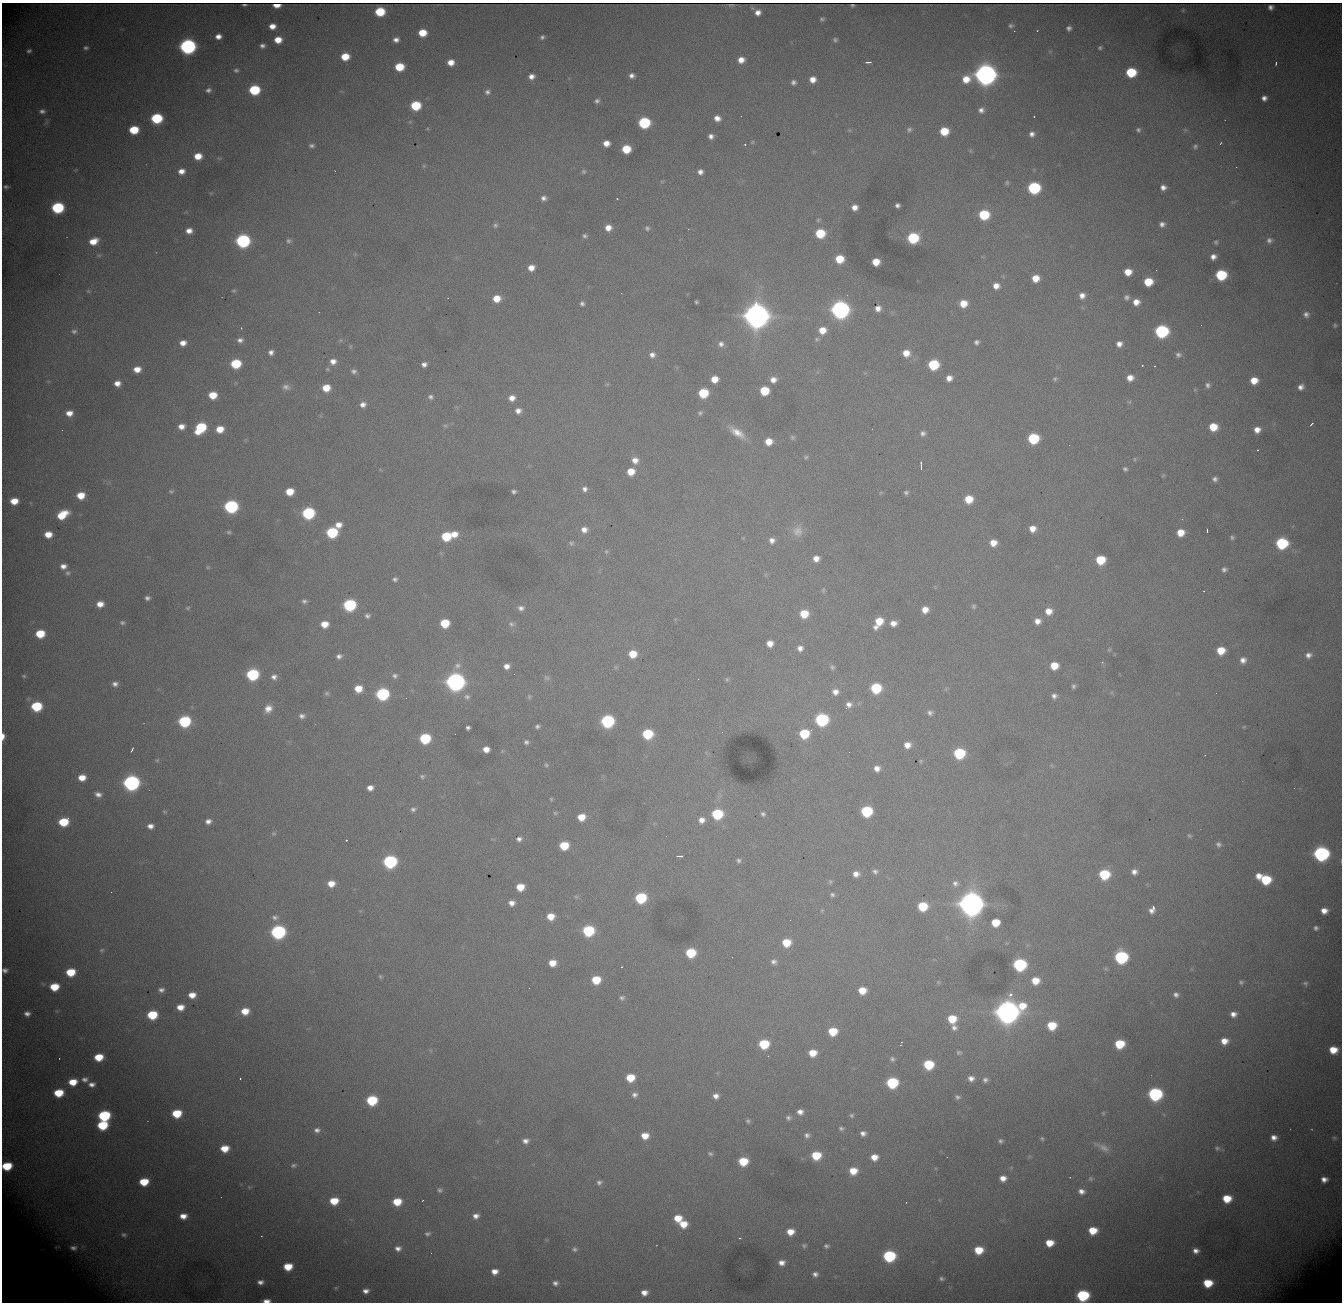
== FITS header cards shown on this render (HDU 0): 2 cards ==
NAXIS1  = 1340
NAXIS2  = 1300

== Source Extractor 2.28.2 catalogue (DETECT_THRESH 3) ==
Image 1340 x 1300 px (HDU 0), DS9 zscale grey, 1 PNG px = 1 image px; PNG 1344 x 1304 px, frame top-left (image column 1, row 1300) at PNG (2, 3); no overlay
Background 2490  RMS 28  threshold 84.2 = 3 sigma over >= 5 px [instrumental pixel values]
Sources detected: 490; all 490 listed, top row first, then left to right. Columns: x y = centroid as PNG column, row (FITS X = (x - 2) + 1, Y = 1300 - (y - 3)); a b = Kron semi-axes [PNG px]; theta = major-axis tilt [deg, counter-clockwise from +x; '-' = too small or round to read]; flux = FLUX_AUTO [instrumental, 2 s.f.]
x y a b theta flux
244 5 4 2 - 2.5e+03
277 5 6 3 -3 7.9e+03
731 5 6 2 6 2.1e+03
852 5 4 2 - 2.5e+03
1270 7 5 5 - 4.4e+02
1183 10 4 4 - 2.0e+03
380 12 7 6 - 8.5e+04
758 12 7 7 - 1.4e+04
822 19 5 4 - 3.6e+03
272 26 6 5 - 1.8e+04
1011 26 6 5 - 4.4e+03
1069 28 5 4 - 5.9e+03
1037 31 3 2 - 1.0e+03
422 33 7 6 - 4.3e+04
218 36 6 5 - 1.3e+04
542 37 5 5 - 4.9e+03
278 40 6 6 - 2.9e+04
396 40 6 5 - 9.6e+03
835 40 5 5 - 4.3e+03
188 46 8 7 - 7.9e+05
262 46 5 4 - 6.5e+03
86 48 6 5 - 5.1e+03
1100 48 4 3 - 3.3e+03
29 51 6 5 - 4.5e+03
345 57 7 6 - 4.4e+04
741 60 7 7 - 1.9e+04
451 62 6 6 - 2.1e+04
868 62 6 2 1 4.7e+03
1276 63 4 3 - 2.3e+03
399 67 7 6 - 6.1e+04
236 70 6 5 - 4.5e+03
1131 72 7 7 - 1.1e+05
985 74 9 9 - 2.6e+06
632 76 6 5 - 8.7e+03
531 77 7 6 - 1.2e+04
813 79 6 6 - 1.8e+04
966 79 10 8 26 3.4e+04
793 82 5 5 - 6.3e+03
208 90 7 6 - 6.8e+03
254 90 7 6 - 1.3e+05
487 92 8 7 - 7.4e+03
1264 98 5 5 - 9.9e+03
597 101 7 6 - 5.6e+03
416 106 7 6 - 9.8e+04
981 110 7 7 - 9.0e+03
42 111 8 6 -1 7.6e+03
741 116 2 2 - 1.2e+03
1034 117 2 2 - 1.9e+03
156 118 7 6 - 1.6e+05
717 118 7 6 - 1.4e+04
47 122 7 4 71 3.8e+03
644 123 7 7 - 2.0e+05
134 130 7 6 - 7.1e+04
909 130 6 5 - 4.7e+03
1138 130 6 5 - 4.4e+03
1185 130 6 5 - 3.2e+03
944 131 7 6 - 5.5e+04
1032 134 7 6 - 9.3e+03
711 136 5 5 - 8.9e+03
752 142 6 4 48 2.4e+03
606 143 6 5 - 1.9e+04
1220 143 5 4 - 2.3e+03
745 144 3 3 - 1.9e+03
312 145 8 5 0 5.7e+03
1195 146 7 6 - 5.4e+03
626 149 7 6 - 6.0e+04
198 156 7 6 - 3.0e+04
219 158 6 3 -18 2.6e+03
424 166 5 4 - 2.3e+03
1236 167 2 2 - 1.1e+03
181 171 7 6 - 1.5e+04
583 171 6 6 - 3.9e+03
700 172 5 5 - 8.7e+03
662 181 6 4 0 2.2e+03
1007 183 6 5 - 3.2e+03
6 187 6 4 -1 4.6e+03
1163 187 6 5 - 1.0e+04
1034 188 8 7 - 2.5e+05
543 198 6 5 - 7.7e+03
617 199 3 2 - 6.2e+03
897 205 5 4 - 6.0e+03
855 207 6 5 - 1.5e+04
57 208 8 7 - 2.2e+05
984 215 7 7 - 1.1e+05
818 220 5 5 - 3.3e+03
1162 224 7 6 - 8.7e+03
495 225 6 6 - 4.2e+03
608 228 6 6 - 1.8e+04
647 228 7 6 - 4.6e+03
189 231 7 5 1 1.5e+04
820 233 7 7 - 8.5e+04
585 236 4 4 - 4.1e+03
913 238 7 7 - 1.6e+05
1269 240 9 8 - 8.8e+03
93 241 8 6 22 3.0e+04
243 241 8 7 - 4.3e+05
289 241 8 6 10 5.3e+03
1216 242 5 4 - 3.4e+03
99 255 6 4 0 2.6e+03
1213 257 6 5 - 1.1e+04
839 259 7 6 - 5.0e+04
876 262 6 6 - 3.5e+04
531 268 6 5 - 1.8e+04
1128 272 6 6 - 3.0e+04
1221 275 7 7 - 1.5e+05
1035 278 6 6 - 2.9e+04
1148 282 7 6 - 5.7e+04
996 286 7 6 - 1.7e+04
88 291 5 4 - 2.2e+03
234 291 5 5 - 3.1e+03
1082 295 7 7 - 1.3e+04
1127 297 7 7 - 6.3e+03
496 299 7 7 - 3.3e+04
696 302 3 3 - 2.7e+03
1136 302 7 6 - 1.8e+04
582 303 5 5 - 5.2e+03
963 304 7 7 - 3.3e+04
878 308 6 5 - 1.2e+04
840 310 8 8 - 1.3e+06
756 313 16 9 -87 4.9e+06
1306 314 7 7 - 8.7e+03
1335 325 4 4 - 3.0e+03
241 328 3 3 - 1.7e+03
822 330 7 7 - 2.8e+04
74 331 8 6 4 5.9e+03
1161 331 8 7 - 3.5e+05
817 339 7 5 8 3.4e+03
240 340 8 6 1 9.3e+03
976 342 5 5 - 5.4e+03
183 343 8 6 13 1.7e+04
721 344 7 7 - 8.0e+03
1119 344 6 6 - 1.2e+04
350 346 6 5 - 2.8e+03
271 352 6 5 - 8.3e+03
906 353 7 7 - 2.5e+04
652 355 7 7 - 1.0e+04
1178 355 7 6 - 6.3e+03
333 361 7 6 - 1.4e+04
236 364 7 6 - 1.0e+05
424 364 5 5 - 8.7e+03
933 365 7 7 - 1.3e+05
1142 365 3 2 - 2.4e+03
1154 366 3 2 - 2.1e+03
137 369 7 6 - 2.2e+04
327 369 6 4 -1 2.5e+03
354 371 7 6 - 5.8e+03
949 378 6 5 - 1.4e+04
1130 378 7 6 - 1.7e+04
714 379 6 6 - 2.8e+04
1055 379 7 6 - 3.9e+03
773 380 7 6 - 1.4e+04
1254 380 6 6 - 3.0e+04
48 381 6 4 -18 2.2e+03
117 383 6 5 - 1.5e+04
607 384 6 4 -43 2.5e+03
1208 385 7 6 - 6.0e+03
286 387 10 7 -8 9.3e+03
1301 387 6 6 - 1.0e+04
326 388 7 6 - 3.7e+04
764 391 7 6 - 7.5e+04
703 393 7 7 - 9.0e+04
213 395 7 6 - 4.2e+04
431 397 7 6 - 6.4e+03
512 398 7 6 - 1.5e+04
1129 402 6 5 - 2.8e+03
363 405 7 6 - 1.1e+04
518 411 7 6 - 1.1e+04
69 413 7 6 - 1.8e+04
700 413 6 6 - 3.8e+03
1312 423 4 2 - 4.8e+03
181 426 6 6 - 1.5e+04
445 426 7 5 -2 3.9e+03
1213 427 7 6 - 4.5e+04
200 428 9 7 48 1.3e+05
220 429 7 6 - 3.2e+04
1257 430 6 6 - 1.7e+04
737 432 23 9 -34 3.0e+04
923 433 7 6 - 6.8e+03
792 437 7 6 - 4.0e+03
1033 438 7 7 - 1.4e+05
768 442 6 6 - 2.7e+04
1069 445 2 2 - 7.7e+02
1258 450 3 2 - 2.2e+03
806 457 6 5 - 3.5e+03
1134 459 6 4 -90 2.2e+03
635 460 8 8 - 1.6e+04
921 465 8 2 -89 4.0e+03
1125 469 5 5 - 4.1e+03
631 472 7 6 - 3.3e+04
1163 476 6 4 2 2.0e+03
1215 479 6 6 - 6.6e+03
585 489 7 7 - 8.0e+03
171 491 6 6 - 3.8e+03
290 492 7 6 - 3.8e+04
514 492 4 4 - 4.9e+03
881 492 6 4 19 2.0e+03
906 493 5 4 - 4.1e+03
81 495 7 6 - 3.6e+04
969 499 7 7 - 4.4e+04
14 501 7 5 2 3.2e+04
231 506 8 7 - 3.7e+05
308 513 8 7 - 2.5e+05
62 515 11 7 33 5.0e+04
338 525 7 6 - 1.6e+04
1032 529 6 6 - 1.9e+04
584 530 8 8 - 1.5e+04
1207 530 4 2 - 2.1e+03
798 531 16 14 83 2.3e+04
229 532 5 5 - 3.2e+03
332 532 7 7 - 1.6e+05
1180 533 7 6 - 3.0e+04
48 534 6 5 - 2.7e+04
454 534 8 7 - 2.2e+04
446 536 7 7 - 8.6e+04
1232 537 5 5 - 4.2e+03
772 540 7 7 - 1.1e+04
571 543 8 6 -18 5.3e+03
993 543 7 6 - 2.3e+04
1282 543 8 7 - 2.0e+05
606 551 6 6 - 3.3e+03
816 558 6 6 - 1.5e+04
1100 560 7 7 - 7.7e+04
63 566 8 6 6 1.2e+04
208 567 6 5 - 3.0e+03
1224 569 6 6 - 6.1e+03
68 573 7 6 - 5.3e+03
395 579 6 6 - 5.3e+03
823 590 9 5 77 3.4e+03
1204 591 2 2 - 1.1e+03
147 598 5 5 - 5.9e+03
304 601 7 5 9 5.4e+03
100 604 6 5 - 2.0e+04
349 605 8 7 - 2.5e+05
974 606 6 6 - 4.0e+03
188 608 7 5 2 3.6e+03
521 608 9 7 -4 9.1e+03
925 610 7 7 - 2.2e+04
1048 611 7 7 - 2.2e+04
804 614 7 7 - 5.0e+04
367 616 6 5 - 5.1e+03
879 621 7 7 - 4.1e+04
1037 621 6 6 - 1.4e+04
122 623 6 5 - 4.2e+03
445 623 7 6 - 6.8e+04
893 623 7 6 - 1.5e+04
324 624 7 6 - 2.8e+04
511 624 10 7 -15 6.7e+03
875 627 7 6 - 8.0e+03
40 634 7 6 - 6.4e+04
770 643 6 6 - 1.9e+04
800 648 7 7 - 1.1e+04
1109 650 5 4 - 2.4e+03
1221 650 7 7 - 4.1e+04
633 654 7 6 - 4.0e+04
1308 655 8 7 - 9.9e+03
339 656 7 5 26 6.9e+03
1243 660 8 7 - 1.2e+04
1102 662 5 3 - 2.0e+03
457 666 10 9 - 1.1e+04
506 666 6 6 - 1.2e+04
1054 666 7 6 - 3.8e+04
832 667 7 6 - 4.5e+03
252 674 8 7 - 2.2e+05
24 676 6 5 - 2.9e+03
395 676 7 6 - 6.0e+03
274 677 8 7 - 9.7e+03
547 678 9 7 -24 5.4e+03
727 679 7 5 -88 3.6e+03
455 682 8 8 - 1.4e+06
115 684 7 5 0 8.2e+03
1073 686 5 4 - 4.1e+03
876 688 7 7 - 1.2e+05
358 689 7 6 - 3.4e+04
835 692 8 7 - 1.3e+04
327 694 7 6 - 3.7e+03
382 694 8 7 - 2.9e+05
1054 696 7 6 - 7.6e+03
467 697 9 8 - 8.2e+03
529 697 7 6 - 4.0e+03
849 705 9 7 47 1.1e+04
36 706 8 6 5 1.3e+05
268 709 11 9 51 1.9e+04
930 713 7 7 - 6.5e+03
302 716 7 6 - 7.5e+03
822 720 8 7 - 3.1e+05
184 721 8 7 - 2.1e+05
607 721 8 7 - 3.0e+05
537 727 5 4 - 4.6e+03
1244 727 5 4 - 2.0e+03
468 728 4 4 - 4.9e+03
647 734 7 7 - 1.1e+05
804 734 7 7 - 9.4e+04
3 736 6 3 90 1.1e+04
425 738 7 7 - 1.5e+05
526 742 5 5 - 5.2e+03
907 745 7 6 - 1.7e+04
486 749 6 5 - 1.8e+04
132 750 5 2 - 3.1e+03
502 751 6 4 -72 2.4e+03
849 752 2 2 - 1.7e+03
959 753 7 7 - 1.5e+05
1205 755 2 2 - 1.3e+03
157 760 6 4 41 2.7e+03
921 761 3 2 - 1.9e+03
546 765 6 5 - 2.9e+03
877 768 7 6 - 1.3e+04
422 776 7 6 - 4.6e+03
82 778 7 6 - 2.6e+04
131 783 8 7 - 7.9e+05
370 788 7 6 - 1.3e+04
98 794 8 6 -14 1.0e+04
551 799 4 4 - 2.2e+03
413 809 8 6 10 5.9e+03
866 811 7 7 - 1.7e+05
165 812 6 5 - 2.7e+03
555 813 6 5 - 2.9e+03
717 814 7 7 - 1.4e+05
763 814 6 5 - 4.6e+03
581 817 7 6 - 3.1e+04
702 820 8 8 - 1.5e+04
208 821 7 6 - 1.0e+04
63 822 8 6 10 8.1e+04
150 826 7 6 - 1.1e+04
273 833 7 4 -5 3.1e+03
1189 835 6 5 - 3.5e+03
519 839 6 5 - 7.2e+03
346 840 3 3 - 2.6e+03
1218 844 8 7 - 6.7e+03
564 846 7 6 - 6.8e+04
1321 854 8 7 - 6.0e+05
679 856 7 3 0 4.0e+03
738 860 5 5 - 4.4e+03
390 862 8 7 - 3.6e+05
875 872 7 5 -15 5.9e+03
1134 872 6 6 - 1.0e+04
856 874 6 6 - 1.3e+04
1104 874 7 7 - 1.2e+05
1258 876 7 6 - 1.6e+04
1266 880 8 7 - 9.9e+04
830 881 7 6 - 3.6e+03
955 883 9 8 - 9.3e+03
331 884 7 6 - 2.4e+04
520 887 7 6 - 3.8e+04
832 895 6 6 - 4.7e+03
576 897 6 5 - 3.1e+03
641 898 7 7 - 1.5e+05
512 903 6 6 - 1.3e+04
971 903 12 9 -85 4.0e+06
922 906 7 7 - 8.0e+04
1153 907 4 3 - 9.0e+03
822 910 5 3 - 1.9e+03
1151 910 7 6 - 9.8e+03
1324 911 6 5 - 1.7e+04
550 916 7 6 - 2.9e+04
275 917 9 6 12 7.1e+03
995 922 7 6 - 4.7e+04
1316 928 6 5 - 5.1e+03
588 931 7 7 - 1.7e+05
278 932 8 7 - 4.9e+05
786 943 7 7 - 4.8e+04
102 950 6 5 - 3.3e+03
691 953 7 7 - 9.2e+04
1121 957 8 8 - 3.0e+05
774 962 7 6 - 7.6e+03
552 963 7 6 - 2.6e+04
1019 965 8 7 - 3.0e+05
621 967 3 2 - 4.4e+03
5 970 7 6 - 7.4e+03
71 972 7 6 - 6.0e+04
380 976 5 4 - 3.1e+03
596 980 7 6 - 5.7e+04
1035 981 8 7 - 3.5e+04
938 982 5 5 - 2.5e+03
1241 982 6 5 - 3.7e+03
1305 983 7 6 - 4.3e+03
54 987 7 6 - 5.5e+04
161 990 7 5 -1 7.9e+03
862 991 7 6 - 3.5e+04
192 995 7 6 - 2.2e+04
1176 995 6 5 - 6.7e+03
622 998 6 5 - 4.7e+03
180 1007 7 5 4 2.2e+04
245 1011 7 6 - 3.1e+04
1007 1012 11 10 - 3.1e+06
27 1014 7 6 - 9.3e+03
1233 1014 6 6 - 1.2e+04
152 1015 7 6 - 8.8e+04
952 1019 7 7 - 5.4e+04
1052 1025 8 7 - 6.4e+04
954 1028 8 7 - 8.6e+03
833 1031 7 6 - 5.8e+04
1224 1041 7 7 - 2.1e+04
901 1042 5 3 - 1.9e+03
764 1044 7 7 - 9.5e+04
1119 1044 7 7 - 7.8e+04
1333 1050 7 6 - 3.8e+04
959 1052 7 5 1 3.9e+03
812 1053 7 6 - 3.3e+04
99 1057 7 6 - 4.8e+04
892 1059 7 6 - 4.7e+03
928 1065 7 7 - 9.7e+04
240 1078 2 2 - 1.6e+03
630 1078 7 6 - 4.9e+04
971 1078 7 6 - 1.1e+04
85 1079 8 6 -4 8.1e+03
985 1080 6 5 - 6.0e+03
73 1082 8 6 7 3.8e+04
892 1083 8 7 - 1.7e+05
92 1084 8 6 4 1.0e+04
59 1093 7 6 - 6.4e+04
1155 1094 8 7 - 3.8e+05
635 1095 7 6 - 7.6e+03
716 1096 6 6 - 1.1e+04
957 1097 7 5 -22 5.1e+03
372 1100 7 7 - 1.3e+05
800 1112 7 6 - 1.1e+04
177 1113 7 6 - 6.8e+04
1103 1113 5 5 - 2.5e+03
851 1115 6 6 - 3.6e+03
104 1116 8 6 5 1.9e+05
788 1118 7 6 - 5.5e+03
748 1121 6 5 - 4.0e+03
102 1125 8 6 9 1.0e+05
841 1128 6 5 - 4.4e+03
317 1130 8 6 2 8.5e+03
863 1133 6 5 - 8.6e+03
807 1135 7 7 - 7.5e+03
645 1136 7 6 - 2.8e+04
1042 1138 6 5 - 3.4e+03
1274 1138 6 6 - 1.2e+04
1334 1138 6 5 - 3.3e+03
525 1141 7 5 7 9.4e+03
1000 1141 6 5 - 4.6e+03
1102 1147 23 8 -29 1.7e+04
225 1148 7 6 - 3.4e+04
1217 1148 8 7 - 5.9e+03
710 1154 8 5 -23 4.6e+03
816 1155 7 6 - 6.8e+04
1030 1156 7 4 19 2.7e+03
874 1157 7 6 - 2.2e+04
743 1161 7 6 - 6.5e+04
294 1165 8 6 7 5.0e+03
7 1166 7 6 - 7.7e+04
853 1171 7 6 - 3.4e+04
1003 1178 6 5 - 1.6e+04
1090 1179 6 6 - 4.2e+03
1324 1179 6 5 - 1.2e+04
144 1182 7 6 - 5.7e+04
599 1182 7 6 - 6.0e+03
249 1187 7 4 -45 3.1e+03
440 1190 7 6 - 4.6e+03
1081 1191 8 6 -12 1.1e+04
1227 1199 7 6 - 4.8e+04
423 1200 3 2 - 1.4e+03
334 1201 7 6 - 4.6e+04
397 1202 7 6 - 4.8e+04
906 1202 2 2 - 1.2e+03
183 1216 8 6 0 2.0e+04
476 1216 7 6 - 1.1e+04
678 1218 7 6 - 3.6e+04
683 1224 7 7 - 3.5e+04
1093 1231 7 6 - 4.4e+04
790 1232 8 7 - 2.7e+04
427 1234 8 6 5 5.0e+03
124 1235 6 4 -11 3.8e+03
261 1236 4 3 - 1.3e+03
740 1238 3 2 - 1.7e+03
1049 1243 7 6 - 3.5e+04
804 1245 8 7 - 5.0e+03
826 1246 7 6 - 5.3e+03
57 1247 11 5 17 5.5e+03
73 1248 13 9 1 1.5e+04
398 1248 8 6 -1 1.0e+04
575 1249 8 6 -24 5.4e+03
979 1250 7 7 - 4.8e+04
1196 1251 6 5 - 1.1e+04
889 1256 8 7 - 2.2e+05
782 1263 8 7 - 1.5e+04
288 1267 7 6 - 4.7e+04
495 1272 6 5 - 1.5e+04
815 1274 8 7 - 8.8e+03
941 1279 7 5 -7 4.8e+03
260 1282 6 4 2 8.9e+03
555 1283 8 7 - 8.2e+03
1208 1283 7 6 - 5.9e+04
336 1288 6 4 20 2.7e+03
366 1291 8 6 2 1.2e+04
644 1293 7 6 - 1.6e+04
1083 1295 8 7 - 2.1e+05
267 1301 7 3 1 1.2e+04
At the frame edge (FLAGS 8, measured only in part): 5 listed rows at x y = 3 736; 5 970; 7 1166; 1083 1295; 267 1301